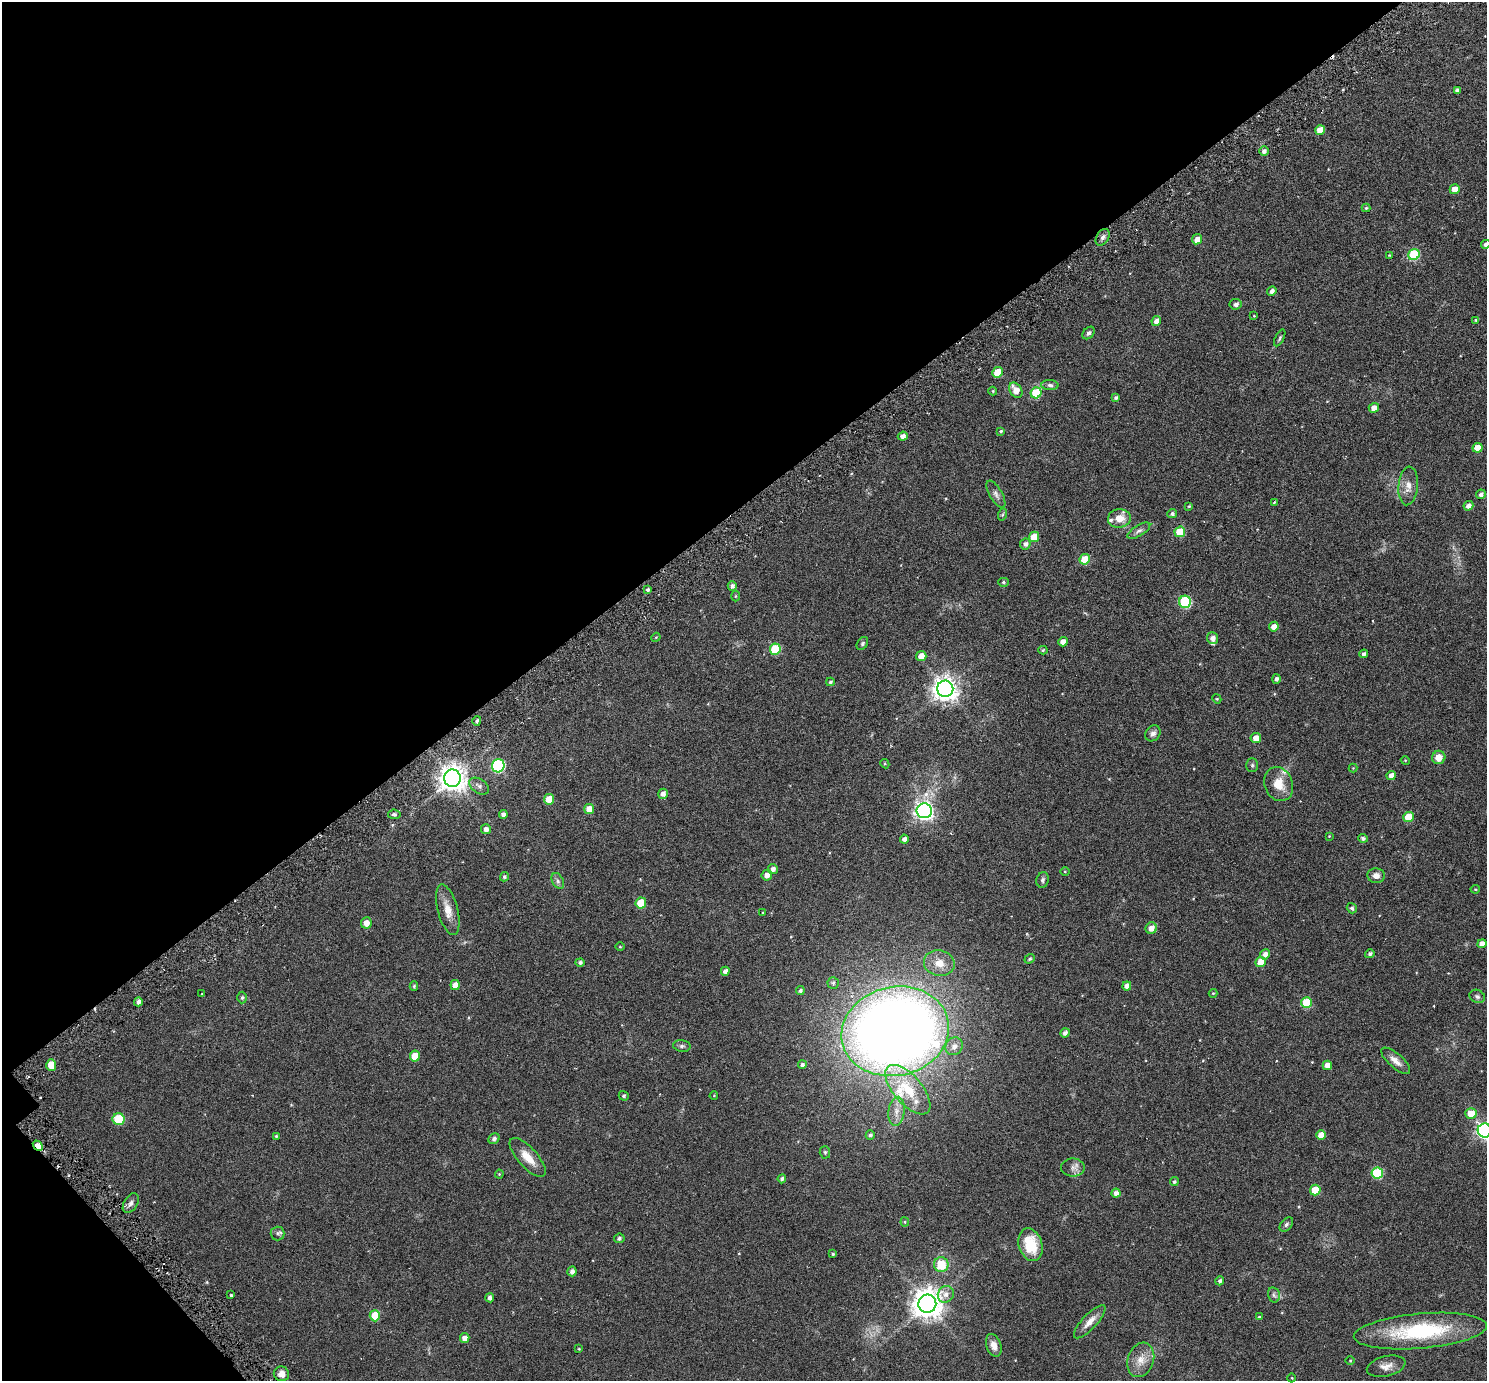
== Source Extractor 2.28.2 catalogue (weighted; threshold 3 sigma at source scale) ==
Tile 5 of 4 x 4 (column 1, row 2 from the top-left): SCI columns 67-1551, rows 2966-4344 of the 6069 x 6069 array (HDU 1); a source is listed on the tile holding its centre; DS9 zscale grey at full resolution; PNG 1489 x 1383 px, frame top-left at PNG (2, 2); each listed source drawn as its Kron ellipse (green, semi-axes under 4 px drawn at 4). Shown black and unused: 38% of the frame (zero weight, under 3 of 6 exposures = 3% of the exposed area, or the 3 px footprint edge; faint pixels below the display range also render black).
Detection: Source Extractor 2.28.2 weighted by HDU 2 'WHT'; one run over the whole footprint, this tile lists its part. Background 0.032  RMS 0.0083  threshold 0.0339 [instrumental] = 3 sigma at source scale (4.09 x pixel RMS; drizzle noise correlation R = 1.36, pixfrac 0.8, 0.05/0.05 arcsec/px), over >= 5 px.
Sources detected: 182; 2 cosmic-ray / hot-pixel residue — neither listed nor drawn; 6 inside a brighter listed object's ellipse — not listed separately; the other 174 listed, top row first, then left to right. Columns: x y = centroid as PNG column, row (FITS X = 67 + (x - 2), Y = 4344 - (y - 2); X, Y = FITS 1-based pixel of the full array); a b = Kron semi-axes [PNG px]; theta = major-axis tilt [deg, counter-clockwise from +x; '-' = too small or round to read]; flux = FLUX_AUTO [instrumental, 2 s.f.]
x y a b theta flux
1457 90 4 4 - 2.1
1320 130 5 5 - 10
1264 151 5 4 - 2.4
1455 189 5 5 - 6.9
1366 208 4 4 - 0.86
1103 237 9 6 56 2.1
1197 239 5 5 - 5.3
1486 244 5 4 - 2.4
1389 255 3 2 - 0.46
1414 255 6 5 - 44
1272 291 5 4 - 2.8
1235 304 6 5 - 2.5
1254 316 3 3 - 0.51
1476 320 4 4 - 0.94
1156 321 5 4 - 3.6
1089 333 7 5 48 1.5
1280 338 9 3 62 1.1
998 372 5 5 - 14
1050 385 8 5 -2 1.8
1016 390 8 6 -57 8
993 391 4 4 - 0.74
1036 393 5 5 - 25
1116 397 4 4 - 1.3
1374 408 5 4 - 4.6
1001 431 4 3 - 0.83
903 436 5 4 - 3.3
1477 448 5 5 - 10
1408 486 19 9 84 6.2
996 494 15 6 -60 2.8
1481 494 5 4 - 2.2
1274 502 3 2 - 0.63
1189 506 4 4 - 0.75
1468 506 5 4 - 3.3
1003 514 6 4 71 0.93
1172 514 5 4 - 1.7
1119 518 11 9 5 7.7
1139 531 13 5 31 2.3
1180 532 5 5 - 22
1034 537 5 5 - 13
1025 544 5 5 - 2.5
1085 559 5 5 - 16
1003 582 5 4 - 0.92
732 586 5 4 - 2
648 590 4 4 - 1.3
735 596 5 3 - 0.65
1185 602 6 6 - 49
1274 627 5 4 - 5
656 637 5 3 - 0.61
1212 638 6 5 - 3.1
1063 642 5 4 - 5
862 643 7 5 54 1.1
775 649 6 5 - 28
1043 650 5 4 - 0.89
1364 654 4 4 - 2.1
921 656 5 5 - 6.2
1277 679 5 4 - 2
830 682 4 3 - 1.1
945 689 8 8 - 600
1217 699 5 3 - 0.58
477 721 5 4 - 1.5
1153 733 8 7 - 2.6
1256 738 5 5 - 6.2
1439 757 7 6 - 7.4
1405 760 4 3 - 0.57
885 764 5 4 - 0.69
1252 765 7 5 89 1.2
498 766 6 6 - 75
1353 768 4 4 - 0.52
1391 775 5 4 - 4
452 778 8 8 - 770
1279 784 17 14 -66 11
479 786 11 7 -34 2.8
663 794 5 4 - 2.9
549 799 5 5 - 9.8
589 809 5 5 - 8.1
924 811 7 7 - 290
394 814 6 5 - 1.6
503 815 4 4 - 2.5
1408 817 5 5 - 14
486 829 5 5 - 2.9
1329 836 3 3 - 0.51
1363 838 5 4 - 1.9
904 839 4 4 - 2.7
773 869 5 5 - 2.6
1065 871 4 3 - 0.57
767 875 5 5 - 4.1
1376 876 8 7 - 3.7
504 877 5 4 - 1.3
1043 880 8 6 77 1.7
558 881 8 5 -61 1.9
1475 889 4 4 - 0.74
641 903 5 5 - 15
1352 908 5 5 - 1.5
448 910 26 10 -75 8.5
763 913 4 3 - 0.48
366 923 6 5 - 5.4
1151 928 6 5 - 4.1
1482 944 4 4 - 4.7
620 947 5 3 - 0.59
1265 954 5 4 - 3.5
1370 954 5 4 - 1.6
1030 959 5 4 - 1.1
580 962 5 4 - 1.8
1260 962 5 5 - 7.9
939 963 15 13 -11 8.9
725 971 4 4 - 2.8
833 983 6 5 - 1.3
455 985 5 4 - 4.9
414 986 5 4 - 0.92
1127 986 4 4 - 3.8
800 991 4 4 - 1.7
1213 993 4 4 - 0.6
202 994 3 2 - 0.36
1477 996 8 6 -26 1.6
242 998 6 4 89 1.2
138 1002 4 4 - 2.3
1306 1003 5 5 - 27
895 1031 54 44 13 1000
1065 1033 5 4 - 2.5
682 1046 9 5 -8 1.6
954 1046 9 8 - 3.5
415 1056 5 5 - 10
1396 1061 18 7 -41 4.8
51 1065 6 5 - 12
802 1065 4 4 - 1.8
1327 1065 4 4 - 5.2
908 1090 30 14 -49 24
624 1096 5 4 - 1.1
714 1096 4 3 - 0.44
896 1111 14 8 83 5.4
1471 1113 5 5 - 12
119 1119 6 6 - 22
1485 1131 7 7 - 200
870 1135 5 4 - 1.6
1321 1135 5 4 - 5.7
276 1136 4 4 - 0.74
494 1139 6 5 - 2
38 1146 6 4 -48 7.5
825 1152 6 5 - 0.98
528 1157 24 10 -48 10
1073 1167 12 9 0 3.5
1377 1173 6 5 - 42
499 1174 4 4 - 0.65
782 1179 4 4 - 1.9
1174 1182 4 4 - 1.4
1315 1190 5 5 - 16
1116 1193 4 4 - 3
131 1203 10 6 58 2.4
905 1222 4 4 - 0.79
1286 1224 8 5 51 1.4
278 1233 7 7 - 1.7
619 1238 5 4 - 1.7
1030 1245 17 11 -73 23
833 1254 3 3 - 0.86
941 1265 7 7 - 17
572 1271 5 4 - 2.6
1220 1281 4 4 - 1.5
946 1294 9 7 54 3.7
231 1295 3 2 - 0.77
1274 1295 8 6 -76 1.7
490 1298 4 4 - 2.3
927 1304 9 9 - 970
375 1316 5 5 - 12
1259 1317 4 3 - 0.75
1090 1322 21 7 47 6.2
1420 1331 67 17 5 65
465 1338 5 4 - 4.9
994 1345 12 7 -70 5.1
579 1349 4 3 - 0.49
1141 1360 18 13 72 8.5
1350 1360 4 3 - 0.58
1386 1366 20 10 13 5.8
281 1374 8 7 - 4.5
1292 1378 4 3 - 0.47
Overlapping masked pixels (flux is a lower limit): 1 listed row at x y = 38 1146
Isophote crosses this tile's border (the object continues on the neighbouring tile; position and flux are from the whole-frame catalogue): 2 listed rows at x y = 1486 244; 1485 1131